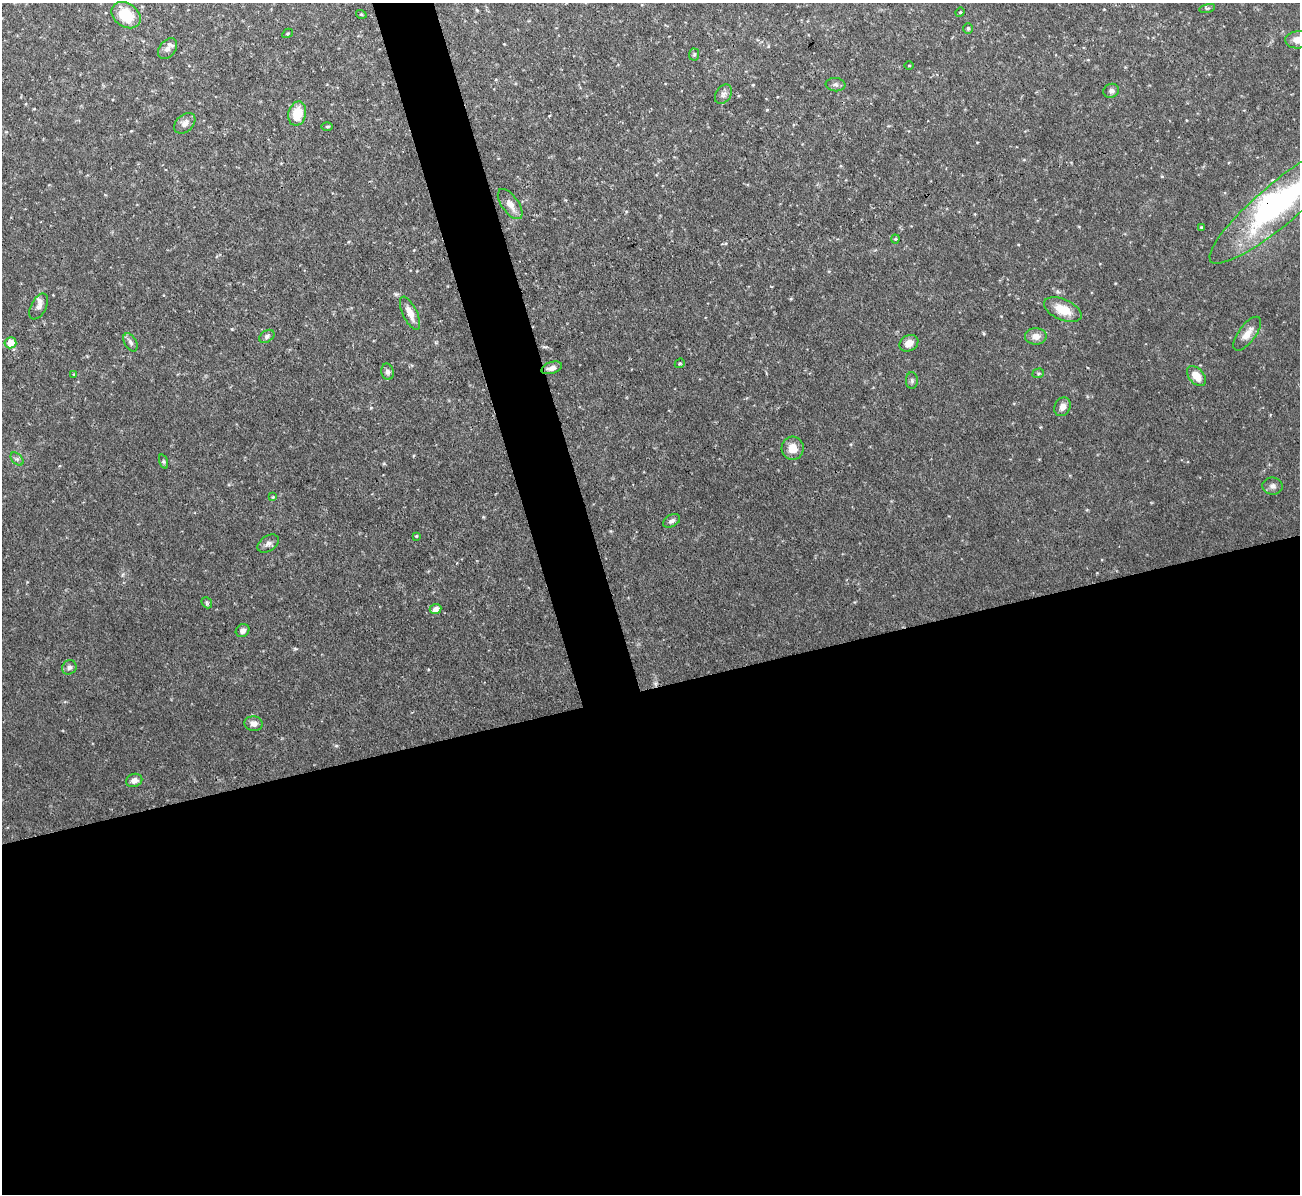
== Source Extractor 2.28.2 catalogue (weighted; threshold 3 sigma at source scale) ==
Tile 15 of 4 x 4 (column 3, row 4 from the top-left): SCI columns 2597-3894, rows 142-1333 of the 5192 x 5173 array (HDU 1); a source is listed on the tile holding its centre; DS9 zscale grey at full resolution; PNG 1302 x 1196 px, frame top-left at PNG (2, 3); each listed source drawn as its Kron ellipse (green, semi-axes under 4 px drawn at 4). Shown black and unused: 45% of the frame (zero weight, under 3 of 4 exposures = <1% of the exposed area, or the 3 px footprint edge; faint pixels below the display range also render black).
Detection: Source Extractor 2.28.2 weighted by HDU 2 'WHT'; one run over the whole footprint, this tile lists its part. Background 0.103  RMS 0.0052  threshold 0.0233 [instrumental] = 3 sigma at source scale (4.5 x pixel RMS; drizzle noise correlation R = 1.50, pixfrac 1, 0.05/0.05 arcsec/px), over >= 5 px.
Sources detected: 52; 1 inside a brighter object's white glare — neither listed nor drawn; the other 51 listed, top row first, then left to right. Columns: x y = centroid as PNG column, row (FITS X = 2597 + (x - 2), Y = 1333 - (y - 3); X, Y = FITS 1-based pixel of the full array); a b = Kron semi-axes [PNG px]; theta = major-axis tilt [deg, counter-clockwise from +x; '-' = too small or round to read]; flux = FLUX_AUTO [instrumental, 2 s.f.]
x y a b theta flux
1207 8 8 3 13 0.7
960 12 5 4 - 0.63
361 14 5 3 - 0.52
126 15 16 11 -36 16
968 28 5 5 - 0.7
288 33 5 3 - 0.69
1298 40 13 8 4 4.9
168 49 12 8 52 2.7
694 55 6 5 - 0.89
909 65 5 3 - 0.4
836 85 10 6 -6 1.6
1111 91 8 7 - 1.7
723 94 10 7 55 2.2
297 114 12 9 77 12
185 123 12 8 43 3.1
327 126 6 4 -1 0.63
510 204 17 8 -54 4.3
1279 204 89 20 40 94
1201 227 4 3 - 0.57
895 239 4 4 - 0.53
39 306 14 7 63 3.1
1063 310 20 10 -23 10
410 313 18 7 -65 5.4
1247 334 20 8 53 4.9
267 336 8 5 35 1.4
1036 336 11 8 1 4.4
130 342 10 6 -61 1.7
10 343 6 5 - 7.7
909 343 10 8 31 4.2
680 363 5 4 - 0.75
552 368 10 6 18 2.6
387 372 8 6 -77 1.6
1038 373 6 4 19 0.75
74 374 4 4 - 0.46
1196 376 12 7 -48 6.4
912 381 8 6 -89 1.2
1062 407 10 7 62 3.2
793 448 11 11 - 6.2
17 459 8 5 -44 1.2
163 462 7 3 -71 0.83
1272 486 10 8 -8 2.1
273 497 4 4 - 0.58
672 521 9 6 30 1.8
416 536 4 3 - 0.45
268 544 12 7 34 2.2
207 603 6 4 -49 0.82
436 609 6 5 - 2.8
243 631 7 6 - 2.4
69 667 7 7 - 1.5
253 724 9 7 -6 3.2
134 780 8 6 22 2.8
Overlapping masked pixels (flux is a lower limit): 2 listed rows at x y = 1279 204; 552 368
Isophote crosses this tile's border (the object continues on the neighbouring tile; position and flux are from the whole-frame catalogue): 2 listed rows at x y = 1298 40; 1279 204